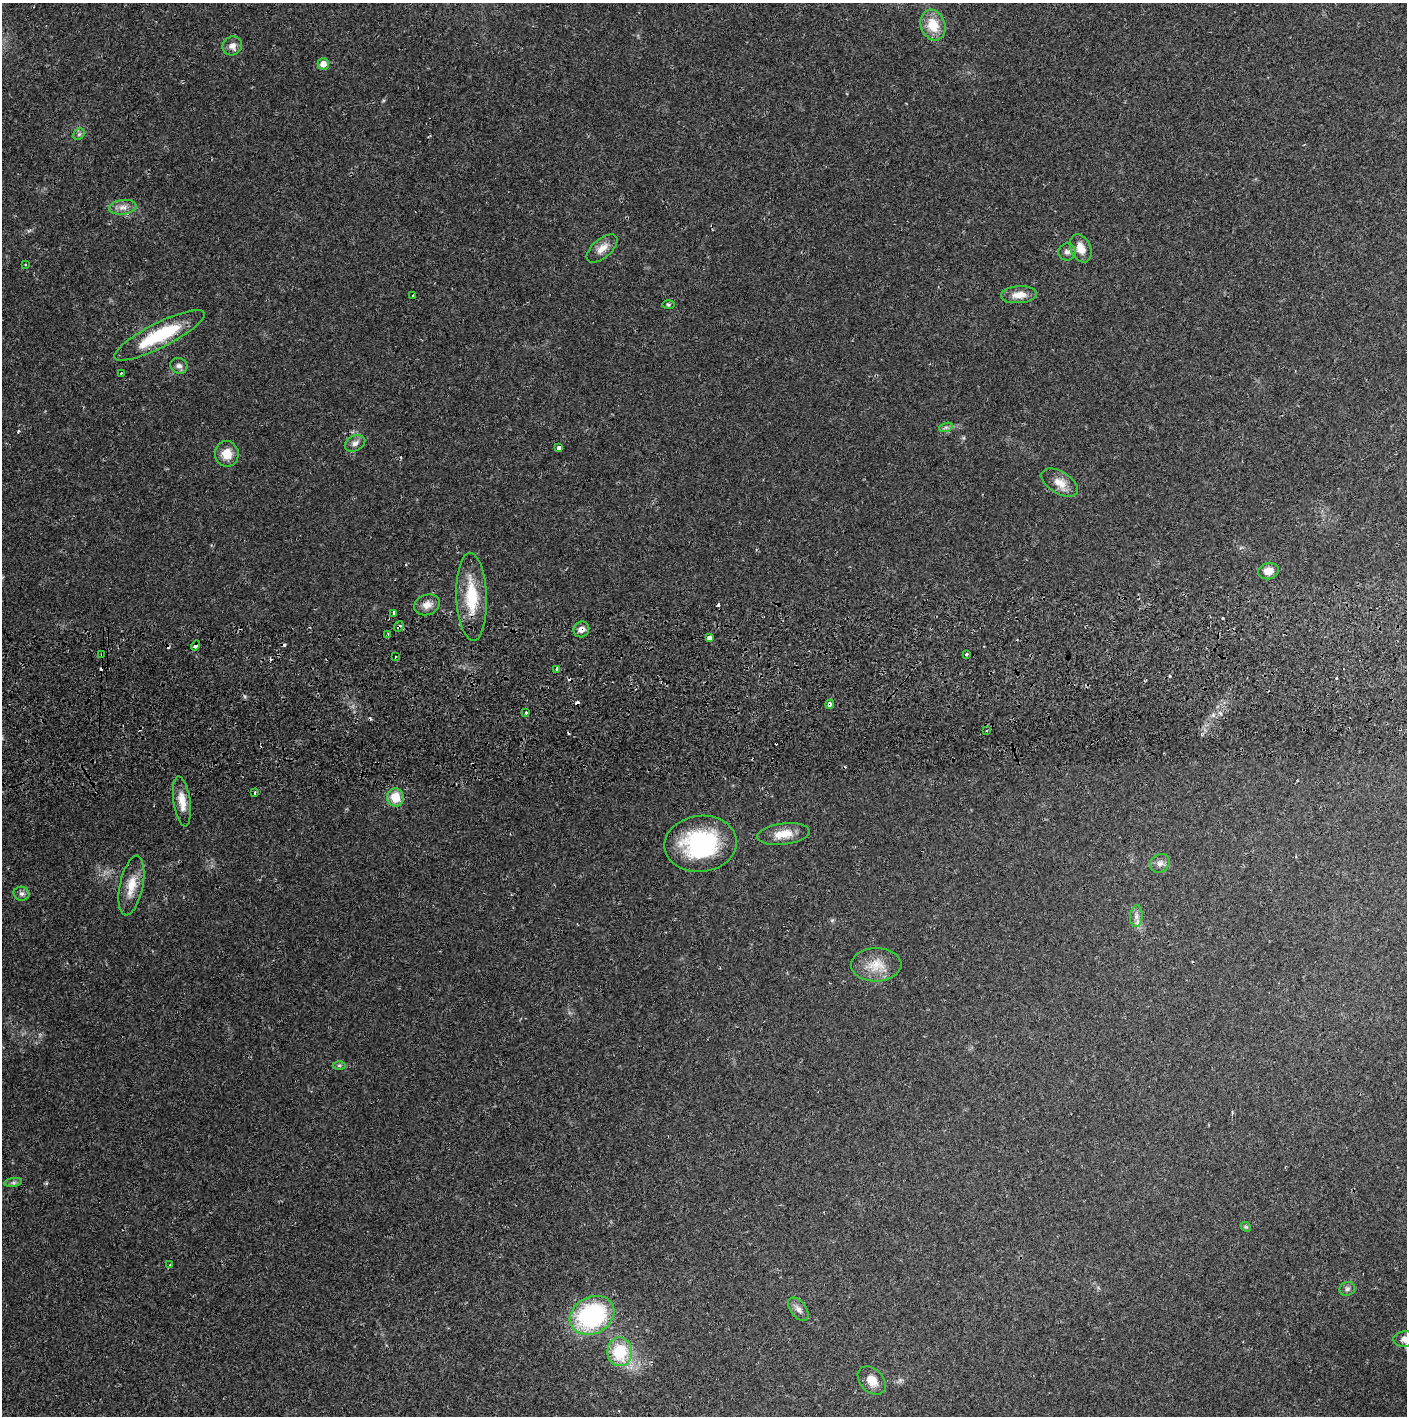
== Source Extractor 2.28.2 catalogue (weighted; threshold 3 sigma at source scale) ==
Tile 5 of 3 x 3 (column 2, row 2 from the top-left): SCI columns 1410-2814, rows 1471-2884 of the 4227 x 4357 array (HDU 1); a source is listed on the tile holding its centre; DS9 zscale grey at full resolution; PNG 1409 x 1418 px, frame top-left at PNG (2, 3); each listed source drawn as its Kron ellipse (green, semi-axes under 4 px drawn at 4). Shown black and unused: <1% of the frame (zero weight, under 2 of 3 exposures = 3% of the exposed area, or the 3 px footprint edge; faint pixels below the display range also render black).
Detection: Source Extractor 2.28.2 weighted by HDU 2 'WHT'; one run over the whole footprint, this tile lists its part. Background 0.023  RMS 0.0036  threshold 0.0161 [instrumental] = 3 sigma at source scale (4.5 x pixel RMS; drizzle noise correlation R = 1.50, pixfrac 1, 0.05/0.05 arcsec/px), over >= 5 px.
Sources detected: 70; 14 cosmic-ray / hot-pixel residue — neither listed nor drawn; the other 56 listed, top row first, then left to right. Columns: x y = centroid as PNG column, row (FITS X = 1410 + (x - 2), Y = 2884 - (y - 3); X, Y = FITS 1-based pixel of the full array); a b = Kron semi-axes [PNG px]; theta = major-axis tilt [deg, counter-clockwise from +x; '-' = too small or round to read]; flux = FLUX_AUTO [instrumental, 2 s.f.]
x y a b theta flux
933 25 16 12 -70 7.6
232 46 10 9 - 2.3
323 64 5 5 - 2.8
79 134 6 5 - 0.73
123 207 14 7 8 2.3
602 248 18 9 41 3.4
1081 248 15 10 -67 4.2
1067 252 9 8 - 1.4
26 264 3 2 - 0.43
1019 295 18 8 4 3.8
413 296 3 3 - 1.1
668 304 6 3 0 0.48
159 335 50 12 27 22
179 366 9 7 -28 1.5
121 373 3 2 - 0.37
946 427 7 4 18 0.71
355 443 11 7 27 1.7
559 448 4 3 - 1.5
227 454 13 12 - 4.5
1059 483 20 11 -32 4
1268 571 10 8 13 3.1
472 597 44 15 -87 15
427 605 13 10 20 3
394 613 4 3 - 5.5
399 627 6 4 50 0.78
581 629 8 7 - 2.1
388 635 3 3 - 0.68
709 638 4 4 - 12
196 646 5 3 - 1.6
102 654 3 2 - 0.29
966 654 3 3 - 1.1
395 657 3 2 - 0.38
557 669 3 3 - 0.87
830 704 4 3 - 2.5
526 713 3 3 - 0.61
986 731 3 3 - 0.38
255 793 3 2 - 0.98
395 797 9 8 - 7
182 801 25 8 -82 4.7
783 834 26 10 7 5.6
701 844 36 28 7 38
1160 863 10 8 35 1.8
131 886 30 11 78 6.5
21 894 8 7 - 1.2
1136 916 11 6 85 1.6
876 965 25 17 0 7.1
339 1065 6 4 0 0.55
13 1182 9 4 9 0.79
1246 1227 5 4 - 0.48
170 1265 3 3 - 0.84
1347 1289 8 7 - 1
798 1309 13 8 -53 1.8
592 1315 23 18 27 46
1405 1339 12 7 3 2.6
620 1352 14 12 -89 15
872 1380 16 11 -45 4.3
Overlapping masked pixels (flux is a lower limit): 5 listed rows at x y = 399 627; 581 629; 196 646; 102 654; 830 704
Isophote crosses this tile's border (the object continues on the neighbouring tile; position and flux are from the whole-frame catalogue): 1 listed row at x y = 1405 1339